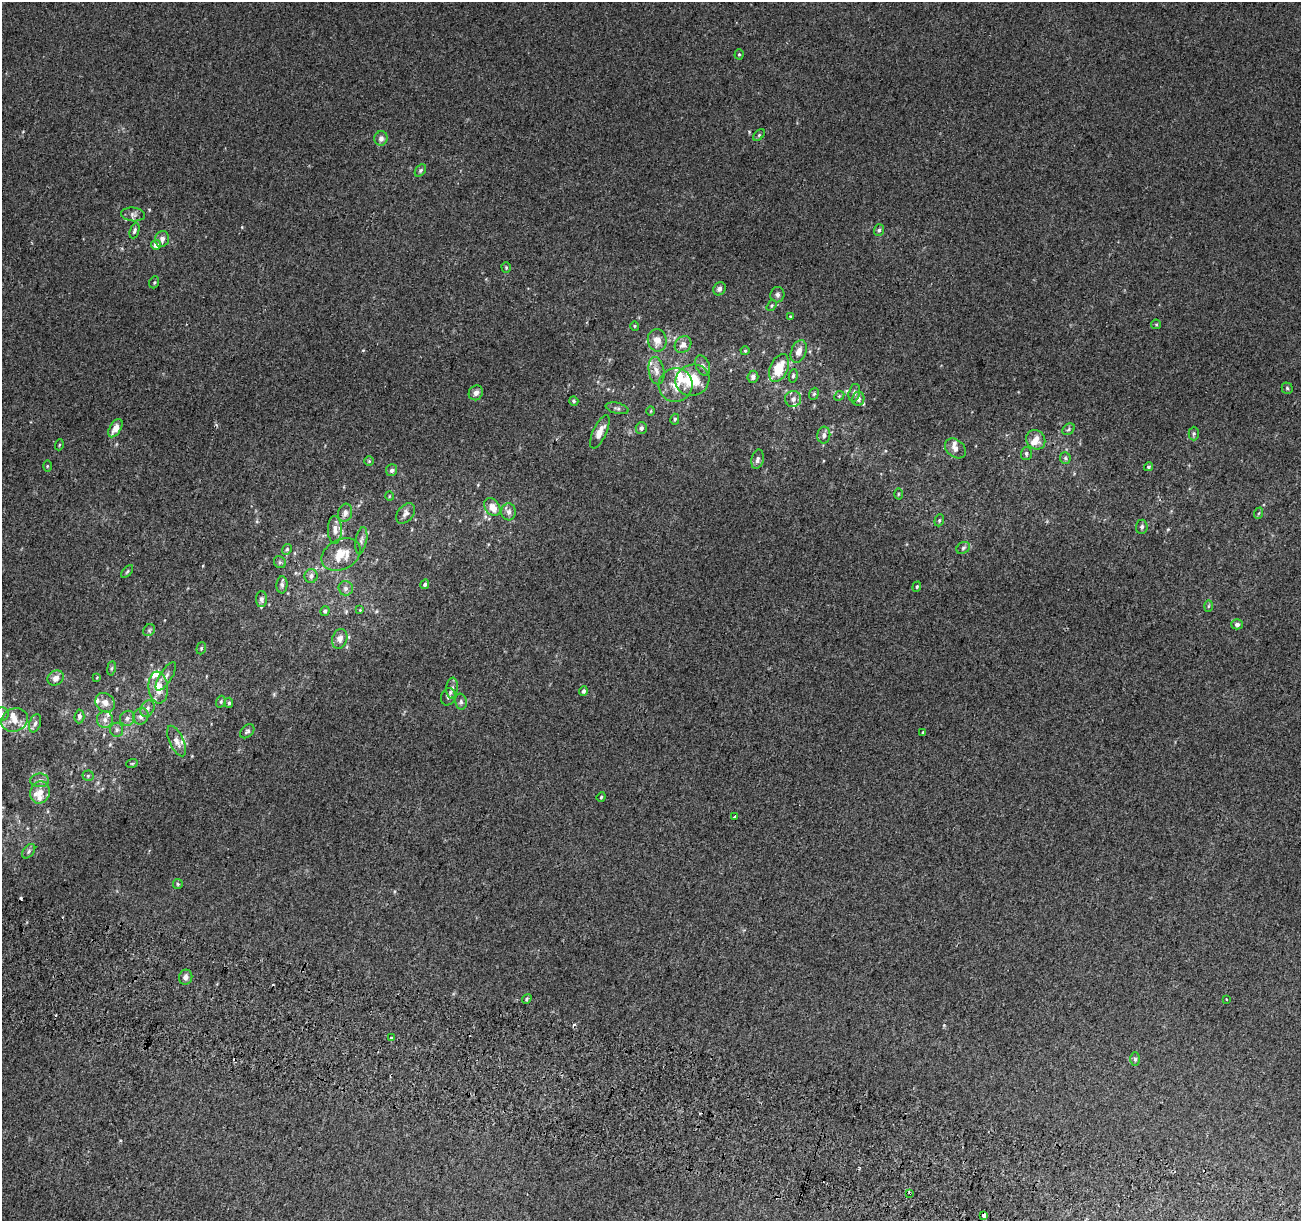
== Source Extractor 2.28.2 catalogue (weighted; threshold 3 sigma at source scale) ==
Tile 6 of 4 x 4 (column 2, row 2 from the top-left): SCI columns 1325-2623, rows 2771-3989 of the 5231 x 5470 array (HDU 1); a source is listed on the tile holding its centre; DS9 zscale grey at full resolution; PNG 1303 x 1223 px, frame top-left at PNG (2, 2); each listed source drawn as its Kron ellipse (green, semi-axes under 4 px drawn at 4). Shown black and unused: <1% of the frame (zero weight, under 2 of 3 exposures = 2% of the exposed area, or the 3 px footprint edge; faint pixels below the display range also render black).
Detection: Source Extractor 2.28.2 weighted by HDU 2 'WHT'; one run over the whole footprint, this tile lists its part. Background 0.00368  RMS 0.0054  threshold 0.0244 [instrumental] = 3 sigma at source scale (4.5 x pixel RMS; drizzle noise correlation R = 1.50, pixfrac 1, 0.0396/0.0396 arcsec/px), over >= 5 px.
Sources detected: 148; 6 cosmic-ray / hot-pixel residue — neither listed nor drawn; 19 inside a brighter listed object's ellipse — not listed separately; the other 123 listed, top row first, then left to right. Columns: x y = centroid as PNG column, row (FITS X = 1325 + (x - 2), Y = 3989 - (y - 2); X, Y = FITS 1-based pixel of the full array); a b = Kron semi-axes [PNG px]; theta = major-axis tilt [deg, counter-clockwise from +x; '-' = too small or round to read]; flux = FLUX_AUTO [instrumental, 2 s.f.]
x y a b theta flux
739 54 5 4 - 0.7
759 135 7 4 45 0.84
381 138 7 6 - 2.3
420 170 7 5 51 0.96
133 214 12 7 -5 2.2
879 230 6 5 - 1
134 231 8 4 71 1.3
162 239 8 7 - 2.3
156 245 5 5 - 3.8
506 268 5 4 - 0.65
154 282 6 4 69 0.74
719 289 7 6 - 1.8
777 295 8 7 - 1.4
772 306 6 4 56 0.69
790 316 4 3 - 0.5
1156 324 5 4 - 0.7
635 326 5 4 - 0.62
657 340 11 9 -82 5
683 345 9 7 46 3.2
745 351 4 4 - 0.61
799 351 12 7 68 4
703 365 10 7 -66 2.1
779 368 14 9 65 15
656 371 14 8 -80 4.1
793 376 7 4 79 0.88
753 377 6 5 - 2
692 380 17 15 21 17
676 385 17 16 - 9.2
1287 388 5 5 - 0.83
476 393 8 7 - 2.2
854 393 9 5 76 1.8
814 394 6 4 67 0.86
839 396 5 4 - 0.72
793 399 8 8 - 2.6
858 399 7 6 - 2.1
574 401 5 4 - 0.73
617 408 11 5 -14 1.6
651 411 5 3 - 0.51
675 419 5 4 - 0.86
115 428 10 5 58 4.9
641 428 6 5 - 1.7
1069 429 7 5 37 0.99
600 432 18 7 65 5.8
1194 434 7 5 88 0.83
824 435 8 6 84 2
1036 440 10 9 - 5
59 445 5 3 - 0.5
955 448 12 8 -40 3
1026 454 6 5 - 1.3
1065 458 6 5 - 0.98
757 459 10 6 77 2
369 461 5 5 - 0.67
47 466 5 3 - 0.53
1148 467 5 4 - 0.86
391 470 6 5 - 1.5
898 494 5 3 - 0.53
389 496 5 3 - 0.4
492 507 10 7 -56 6.2
509 512 8 7 - 2.3
345 513 9 7 74 2.3
406 513 12 7 52 2.5
1259 513 6 3 70 0.6
939 520 6 4 70 0.81
1142 527 7 5 85 1.4
335 530 14 7 -90 3.6
361 540 13 5 79 2.2
963 548 7 5 29 1.2
287 549 5 4 - 0.95
341 555 20 15 27 12
280 562 6 5 - 1.2
127 572 7 3 48 0.78
311 576 7 6 - 2
425 584 5 4 - 1.1
282 585 8 5 86 1.5
917 587 5 4 - 0.8
346 588 7 7 - 2
261 599 8 5 -90 1.4
1208 606 6 4 88 0.63
360 610 4 3 - 0.42
325 611 5 4 - 1.2
1237 624 6 5 - 1.7
149 630 6 5 - 0.92
340 639 10 7 73 3.4
201 648 6 4 70 0.74
111 668 7 3 81 0.76
166 676 16 6 58 2.7
97 677 3 2 - 0.39
56 678 8 7 - 3.5
158 687 16 9 -84 9
452 688 10 5 84 2.1
583 691 4 4 - 1.4
448 697 9 7 74 1.7
221 702 6 4 71 0.77
461 702 8 6 -77 1.4
105 703 10 9 - 3.8
229 703 5 4 - 0.95
147 709 8 6 59 2
2 714 6 6 - 1.8
79 716 7 5 85 1.6
141 716 8 7 - 2.5
127 718 8 7 - 2.1
15 720 13 11 27 5.7
105 720 8 8 - 2.6
35 723 9 5 73 1.6
117 730 7 6 - 1.5
247 731 8 5 43 1.3
923 732 4 3 - 0.68
176 741 16 7 -66 3.8
132 763 6 3 19 0.57
88 776 5 5 - 0.7
40 780 9 6 0 2.1
40 792 11 9 76 4.6
601 797 5 4 - 0.65
735 817 4 3 - 2.8
29 851 8 5 51 1.3
178 884 5 5 - 0.74
186 977 7 6 - 2.3
527 999 5 4 - 0.93
1226 999 3 3 - 0.7
391 1038 3 3 - 2.3
1135 1059 7 5 -89 1
910 1193 3 3 - 2.3
983 1215 4 3 - 5.3
Overlapping masked pixels (flux is a lower limit): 2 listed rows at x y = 910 1193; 983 1215
Isophote crosses this tile's border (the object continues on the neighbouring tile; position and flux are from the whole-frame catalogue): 1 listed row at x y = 2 714